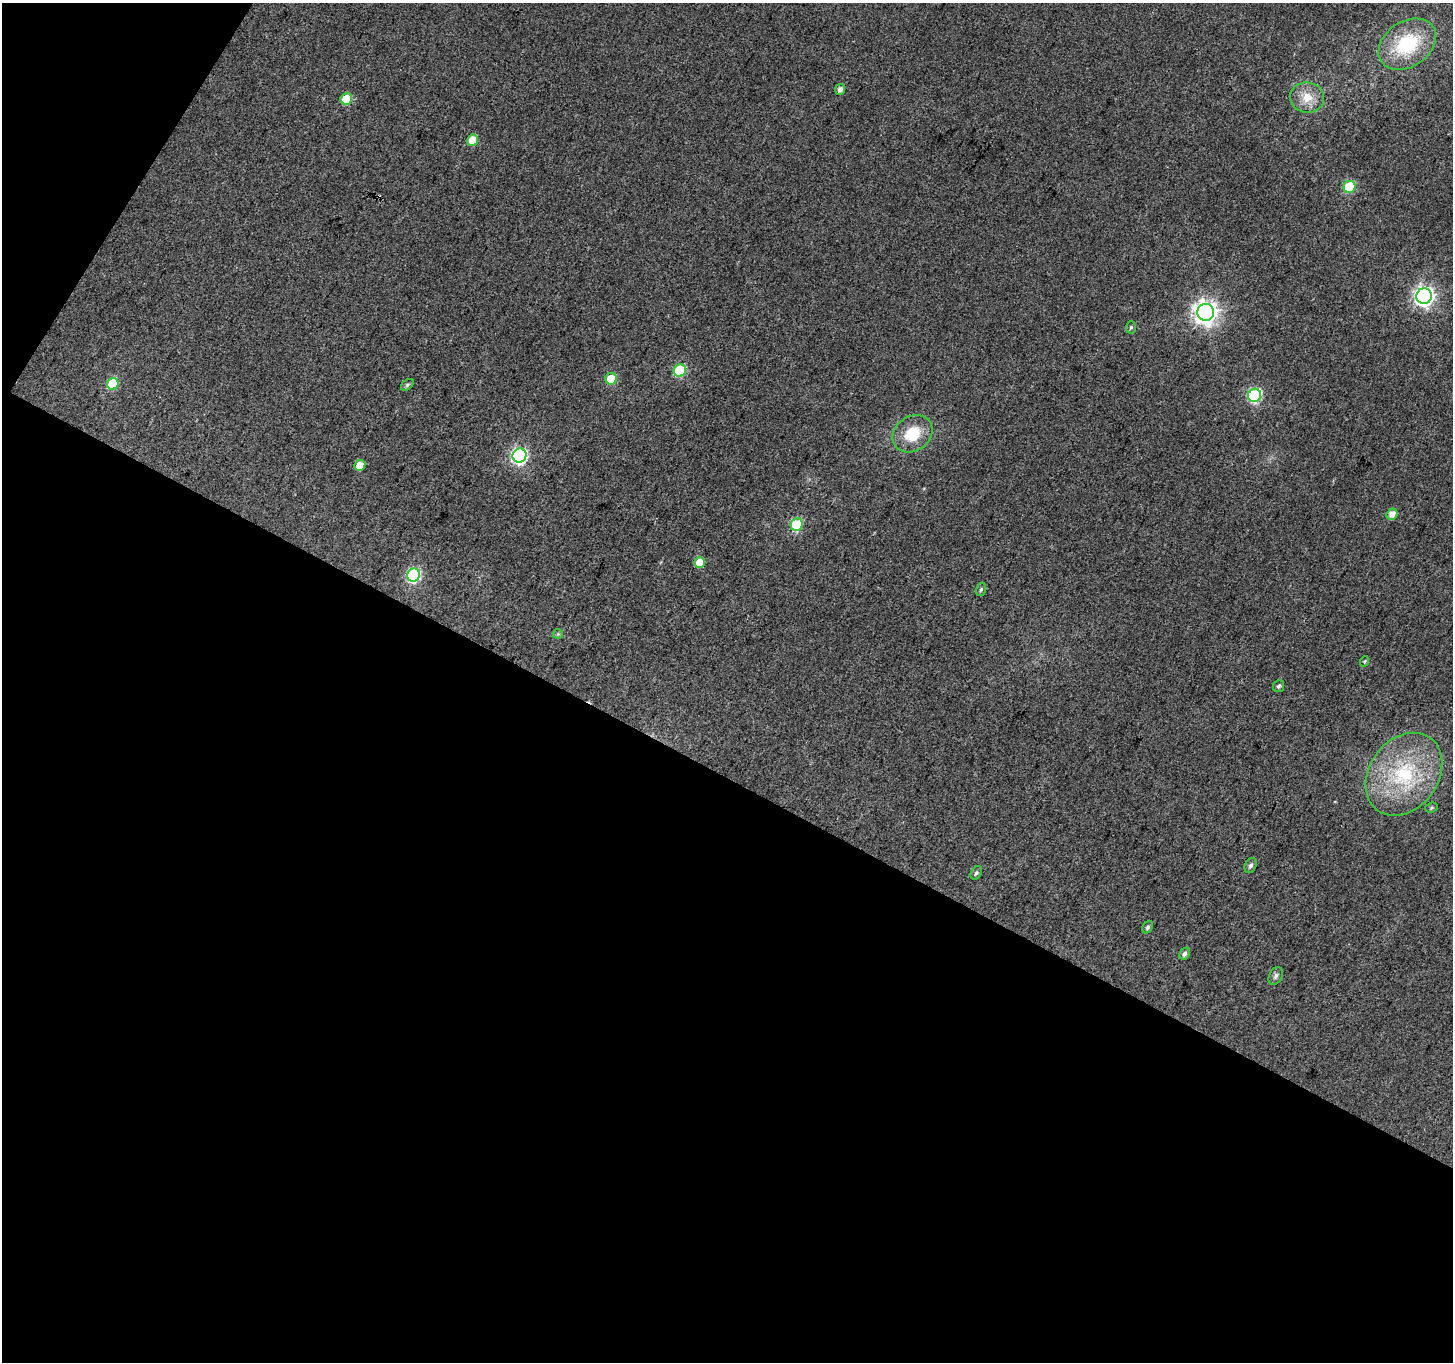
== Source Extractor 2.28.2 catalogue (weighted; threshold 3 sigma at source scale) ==
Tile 3 of 2 x 2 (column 1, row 2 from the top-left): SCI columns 2-1452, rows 121-1480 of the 2904 x 2941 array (HDU 1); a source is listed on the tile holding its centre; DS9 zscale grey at full resolution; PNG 1455 x 1364 px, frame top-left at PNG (2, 3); each listed source drawn as its Kron ellipse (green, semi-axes under 4 px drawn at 4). Shown black and unused: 46% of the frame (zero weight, under 3 of 4 exposures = <1% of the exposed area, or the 3 px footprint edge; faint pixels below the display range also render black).
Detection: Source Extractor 2.28.2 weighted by HDU 2 'WHT'; one run over the whole footprint, this tile lists its part. Background 0.0867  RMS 0.012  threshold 0.0554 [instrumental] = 3 sigma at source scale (4.5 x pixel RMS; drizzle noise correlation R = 1.50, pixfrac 1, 0.0396/0.0396 arcsec/px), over >= 5 px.
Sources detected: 33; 1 cosmic-ray / hot-pixel residue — neither listed nor drawn; the other 32 listed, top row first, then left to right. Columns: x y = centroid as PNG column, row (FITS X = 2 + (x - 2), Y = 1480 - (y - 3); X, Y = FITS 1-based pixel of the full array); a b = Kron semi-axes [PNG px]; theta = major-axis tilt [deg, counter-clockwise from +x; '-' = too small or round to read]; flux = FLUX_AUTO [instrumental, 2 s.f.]
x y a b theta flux
1407 44 31 22 34 82
840 89 5 5 - 5.3
1307 97 17 15 -7 22
346 99 6 5 - 38
473 140 6 5 - 28
1350 187 6 6 - 73
1424 296 8 7 - 580
1206 312 8 8 - 950
1131 327 6 5 - 2
680 370 6 6 - 89
611 379 6 5 - 31
113 384 6 5 - 63
407 385 7 4 39 2.3
1254 395 7 6 - 170
912 434 21 17 36 40
519 455 7 7 - 280
360 465 5 5 - 22
1392 514 6 5 - 11
797 525 6 6 - 97
700 562 5 5 - 24
414 575 7 6 - 180
981 589 6 5 - 2.3
558 634 5 5 - 1.6
1365 661 5 3 - 1.4
1278 686 6 5 - 2.9
1404 774 45 34 54 120
1431 808 6 5 - 2
1251 865 8 5 65 4.1
976 873 7 5 60 2.8
1148 927 6 5 - 3
1184 954 6 5 - 3.7
1276 976 9 6 65 3.9